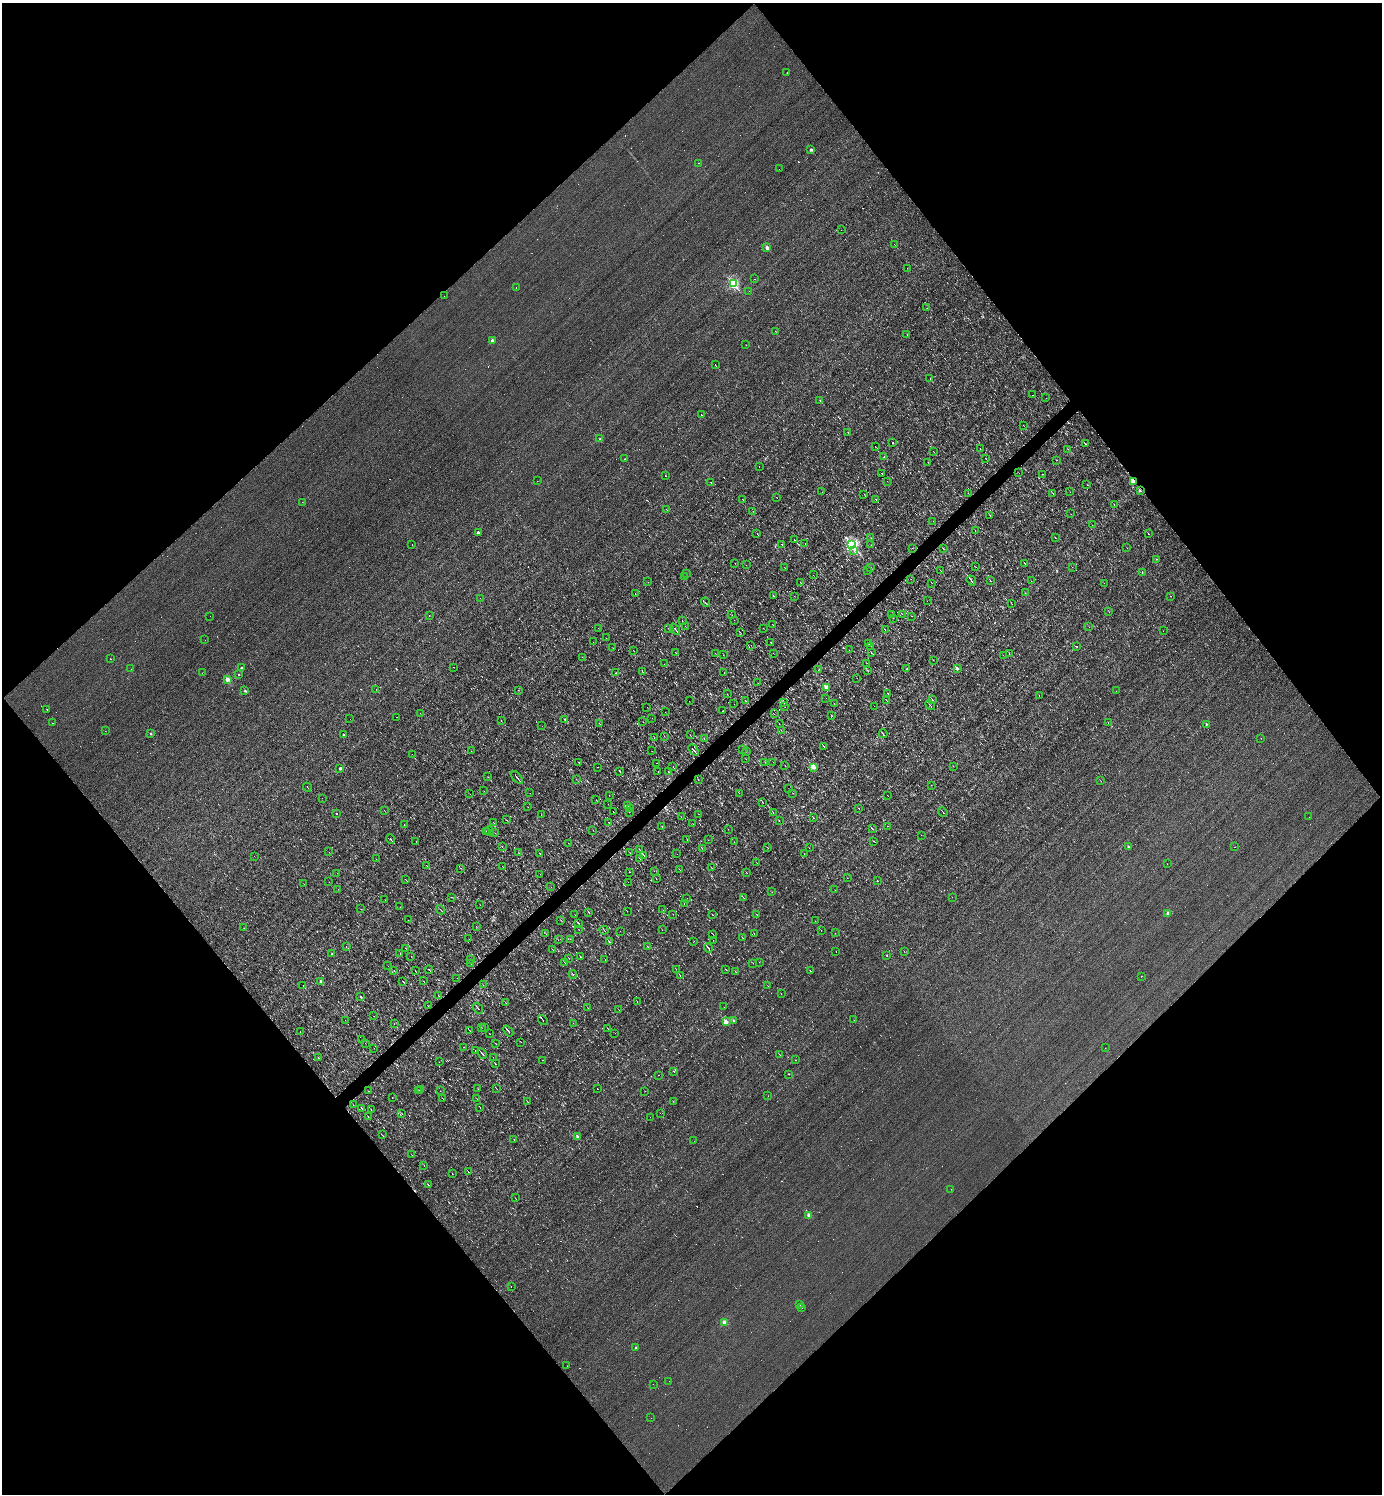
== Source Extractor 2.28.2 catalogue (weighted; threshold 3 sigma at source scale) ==
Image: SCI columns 153-5670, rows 1-5967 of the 5966 x 5967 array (HDU 1 of 3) = the unmasked area's bounding box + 8 px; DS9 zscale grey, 4 x 4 block average (1 PNG px = mean of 4 x 4 image px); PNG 1384 x 1496 px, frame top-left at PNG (2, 3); each listed source drawn as its Kron ellipse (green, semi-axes under 4 px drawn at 4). Shown black and unused: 51% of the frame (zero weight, under 3 of 4 exposures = <1% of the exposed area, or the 3 px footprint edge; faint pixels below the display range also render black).
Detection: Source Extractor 2.28.2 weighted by HDU 2 'WHT'. Background -4.87e-04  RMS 0.039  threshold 0.175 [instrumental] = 3 sigma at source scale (4.5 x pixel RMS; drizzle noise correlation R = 1.50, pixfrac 1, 0.05/0.05 arcsec/px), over >= 5 px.
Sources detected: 717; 57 too faint to see at this stretch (4 x 4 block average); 108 cosmic-ray / hot-pixel residue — neither listed nor drawn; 3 coinciding with a brighter row at this scale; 2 inside a brighter listed object's ellipse — not listed separately; of the other 547, all 500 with FLUX_AUTO >= 3.14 (the completeness limit of this list) listed and drawn (47 fainter detections not listed), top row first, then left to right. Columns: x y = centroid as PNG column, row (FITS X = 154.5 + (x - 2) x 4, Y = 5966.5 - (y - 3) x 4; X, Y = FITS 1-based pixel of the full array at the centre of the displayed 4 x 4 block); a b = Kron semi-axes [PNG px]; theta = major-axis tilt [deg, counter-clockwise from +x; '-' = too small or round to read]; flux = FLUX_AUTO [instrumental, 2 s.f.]
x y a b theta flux
787 73 2 2 - 5.2
811 150 2 2 - 220
698 163 2 2 - 35
779 169 2 2 - 5.3
841 230 2 2 - 7.1
894 245 3 2 - 4.6
767 247 2 2 - 340
907 268 2 2 - 3.2
754 279 2 2 - 22
733 284 2 2 - 3100
516 288 2 2 - 7.6
749 291 2 2 - 7.8
444 296 2 2 - 13
927 308 2 2 - 5.4
775 331 2 2 - 5.1
907 335 2 2 - 5.9
492 340 2 2 - 230
746 345 2 2 - 4.4
715 365 3 2 - 8.7
930 378 2 2 - 5
1033 395 2 2 - 6.2
1046 398 2 2 - 4.5
820 400 3 2 - 10
701 414 2 2 - 41
1023 425 2 2 - 4.8
848 432 2 2 - 5.5
600 439 2 2 - 64
893 443 2 2 - 17
1085 444 3 2 - 15
875 447 2 2 - 4.6
980 448 2 2 - 6.2
1068 449 3 2 - 4.3
933 452 2 2 - 7.4
884 457 2 2 - 33
985 458 2 2 - 6
625 459 2 2 - 13
1057 460 2 2 - 4.4
928 462 2 2 - 4.4
759 467 2 2 - 12
881 473 2 2 - 8.3
1019 473 2 2 - 4
1042 474 2 2 - 5.3
665 475 2 2 - 52
537 481 2 2 - 11
887 481 2 2 - 3.3
1133 481 2 2 - 430
710 482 2 2 - 8
1087 485 2 2 - 3.9
1140 491 2 2 - 52
822 492 2 2 - 3.5
1070 492 2 2 - 3.2
968 493 2 2 - 4.6
1053 493 2 2 - 10
864 494 2 2 - 7.4
777 497 2 2 - 4.7
743 499 2 2 - 6.5
876 499 2 2 - 6.3
302 502 2 2 - 5
1114 505 2 2 - 7
666 509 2 2 - 4.6
753 511 2 2 - 3.8
1071 514 2 2 - 4.7
990 515 2 2 - 4.2
933 521 2 2 - 3.3
1092 525 2 2 - 3.2
975 531 2 2 - 4.3
478 532 2 2 - 150
757 534 2 2 - 5.2
1148 534 2 2 - 7.4
871 538 2 2 - 5.9
1055 538 2 2 - 8.2
795 540 3 2 - 23
805 543 2 2 - 10
412 544 2 2 - 4.2
852 544 2 2 - 5300
782 545 2 2 - 12
871 545 2 2 - 4.5
1127 547 2 2 - 4.2
913 548 2 2 - 3.8
943 548 2 2 - 7.5
854 551 2 2 - 11
1156 559 2 2 - 14
735 563 2 2 - 4.9
1025 563 2 2 - 13
746 565 2 2 - 3.9
784 567 2 2 - 4.4
871 567 2 2 - 6.9
975 567 2 2 - 3.8
1072 567 2 2 - 3.4
868 570 2 2 - 8.9
941 571 3 2 - 5
687 573 2 2 - 3.4
1142 573 2 2 - 8.2
813 575 2 2 - 4.4
685 576 2 2 - 18
911 579 2 2 - 4.8
971 580 5 2 - 38
990 581 2 2 - 6.4
1031 581 2 2 - 3.2
648 582 2 2 - 3.8
800 582 2 2 - 5.3
932 583 2 2 - 12
1104 583 2 2 - 4.9
635 593 2 2 - 6.6
1025 593 2 2 - 3.3
773 596 2 2 - 9.8
794 596 2 2 - 3.5
1171 596 2 2 - 9.7
480 598 2 2 - 3.8
927 601 2 2 - 3.4
705 602 4 2 - 19
1012 604 2 2 - 3.6
1109 612 2 2 - 4.7
891 614 2 2 - 3.3
902 614 2 2 - 7.7
429 615 2 2 - 54
732 615 2 2 - 3.9
210 616 2 2 - 17
912 616 2 2 - 19
893 618 2 2 - 6.3
734 620 2 2 - 3.4
682 621 2 2 - 5.8
772 625 2 2 - 7.7
685 626 2 2 - 3.3
1089 627 2 2 - 3.6
598 628 2 2 - 3.3
763 628 2 2 - 3.5
668 629 2 2 - 5.7
675 629 6 2 -52 34
885 630 2 2 - 8
1163 631 2 2 - 3.5
740 632 2 2 - 5.2
606 638 2 2 - 3.4
205 640 2 2 - 12
593 642 2 2 - 5
771 642 4 2 - 11
868 643 2 2 - 9.7
751 645 2 2 - 3.2
871 646 3 2 - 14
1077 647 2 2 - 14
613 648 2 2 - 4.7
633 650 2 2 - 5.1
849 650 2 2 - 3.4
676 653 2 2 - 11
715 653 2 2 - 4.7
773 653 2 2 - 4.9
872 653 3 2 - 15
1009 653 2 2 - 4.1
723 655 2 2 - 4.4
1003 655 2 2 - 3.5
582 657 2 2 - 4.4
110 659 2 2 - 8.7
933 660 2 2 - 6.4
867 663 2 2 - 3.5
664 664 2 2 - 6.3
453 667 2 2 - 7.5
241 668 2 2 - 120
131 669 2 2 - 3.9
819 669 2 2 - 3.6
907 669 2 2 - 23
957 669 2 2 - 200
867 670 2 2 - 14
642 672 3 2 - 8
724 672 2 2 - 3.9
202 673 2 2 - 14
616 673 2 2 - 42
238 675 2 2 - 27
857 678 2 2 - 6.1
227 679 2 2 - 580
757 683 2 2 - 4.4
827 688 2 2 - 480
376 689 2 2 - 4.7
518 690 2 2 - 5.5
245 691 2 2 - 88
1116 691 2 2 - 3.7
727 694 2 2 - 4.9
888 694 2 2 - 12
1039 696 2 2 - 6
826 698 2 2 - 3.3
886 700 3 2 - 6.2
932 700 3 2 - 20
689 701 2 2 - 3.5
746 701 2 2 - 7.1
784 703 2 2 - 6.4
834 703 2 2 - 3.7
734 704 2 2 - 3.2
930 705 5 2 - 15
874 706 2 2 - 7.4
647 707 2 2 - 3.8
784 707 2 2 - 4.5
47 709 2 2 - 220
723 711 2 2 - 5.1
665 712 2 2 - 4.2
420 713 2 2 - 4.1
774 714 2 2 - 14
832 716 2 2 - 5.2
397 717 2 2 - 8.9
652 718 2 2 - 4.6
350 719 2 2 - 20
564 719 2 2 - 9.2
501 720 2 2 - 6.1
643 722 2 2 - 3.9
52 723 2 2 - 4.7
1108 723 2 2 - 10
600 724 2 2 - 7
779 724 2 2 - 5.6
1206 724 2 2 - 41
542 726 2 2 - 3.5
781 730 2 2 - 4.5
105 731 2 2 - 3.8
151 734 2 2 - 71
883 734 4 2 - 16
343 735 2 2 - 69
690 735 2 2 - 6.2
664 736 2 2 - 4.3
654 738 2 2 - 11
1261 738 2 2 - 4.2
704 739 2 2 - 4.4
824 746 2 2 - 9.5
742 749 2 2 - 3.3
693 750 6 2 -51 44
471 751 2 2 - 3.6
652 751 2 2 - 4.6
746 751 3 2 - 10
412 754 2 2 - 9
745 759 2 2 - 4
579 762 2 2 - 6.4
765 762 2 2 - 4.5
773 762 2 2 - 5.4
656 763 2 2 - 21
785 766 2 2 - 9.4
953 766 2 2 - 3.9
597 767 2 2 - 13
673 767 2 2 - 8.5
813 767 2 2 - 610
340 768 2 2 - 180
620 772 2 2 - 6
658 772 2 2 - 6.1
669 772 3 2 - 13
488 777 2 2 - 5.9
517 778 7 2 -51 41
576 779 2 2 - 4.2
698 779 2 2 - 7.9
1101 781 2 2 - 4.2
931 785 2 2 - 18
307 787 4 2 - 18
789 789 2 2 - 4
484 791 2 2 - 4.5
530 793 2 2 - 6.3
739 793 3 2 - 12
793 793 2 2 - 5.6
470 794 2 2 - 3.9
609 795 2 2 - 3.9
888 795 2 2 - 4.4
322 798 2 2 - 5.1
596 800 2 2 - 3.4
763 802 3 2 - 7
608 804 2 2 - 4.5
627 805 2 2 - 5
528 807 2 2 - 4.3
859 808 2 2 - 71
631 809 2 2 - 4.4
384 810 2 2 - 5
613 812 2 2 - 5.1
629 812 2 2 - 6.2
773 812 2 2 - 4.2
943 812 5 2 - 16
336 813 2 2 - 200
699 814 2 2 - 3.1
541 815 2 2 - 3.5
681 817 4 2 - 7.7
1309 817 2 2 - 6.5
813 818 3 2 - 9.1
506 820 2 2 - 4.2
779 821 2 2 - 5.4
493 822 2 2 - 6.5
608 822 2 2 - 3.7
693 824 2 2 - 3.8
404 825 2 2 - 6.3
888 826 2 2 - 4.9
662 827 2 2 - 6.2
728 829 2 2 - 4.3
872 829 3 2 - 16
593 830 2 2 - 6
486 831 2 2 - 4.3
489 831 5 2 - 26
495 833 2 2 - 3.3
921 835 2 2 - 4.5
390 839 5 2 - 17
687 840 2 2 - 4.5
708 840 2 2 - 3.5
416 841 2 2 - 4.6
873 841 2 2 - 7.2
734 842 2 2 - 3.9
568 843 2 2 - 14
502 847 2 2 - 3.9
1128 847 2 2 - 74
1235 847 2 2 - 4.6
702 848 3 2 - 9.8
768 848 2 2 - 4.7
809 848 2 2 - 5
639 850 3 2 - 8
329 852 2 2 - 3.2
518 853 2 2 - 4.7
540 853 3 2 - 11
630 853 2 2 - 3.7
677 854 2 2 - 3.2
804 854 2 2 - 4.4
644 855 4 2 - 18
254 856 2 2 - 4.1
376 859 2 2 - 5.4
640 859 2 2 - 7.8
757 863 2 2 - 3.8
1167 864 2 2 - 4.1
427 866 2 2 - 11
503 867 3 2 - 6.9
460 868 2 2 - 9
712 868 4 2 - 7.6
679 869 2 2 - 6.3
654 871 2 2 - 3.6
630 872 2 2 - 4
337 873 2 2 - 3.6
746 873 2 2 - 6.8
540 874 2 2 - 5.3
847 878 2 2 - 3.7
405 879 2 2 - 6.8
656 879 2 2 - 5.2
877 881 2 2 - 4.8
329 882 2 2 - 3.6
628 882 2 2 - 3.6
304 884 2 2 - 3.8
551 887 2 2 - 11
338 889 2 2 - 3.5
835 890 2 2 - 11
772 892 2 2 - 3.4
451 897 2 2 - 5.2
952 897 2 2 - 5.1
687 898 2 2 - 3.7
743 898 2 2 - 7.8
385 899 2 2 - 3.5
684 904 2 2 - 7.8
480 905 2 2 - 3.7
400 907 2 2 - 4.9
361 909 2 2 - 4.2
441 910 5 2 - 21
663 910 2 2 - 3.4
627 911 2 2 - 4.8
589 912 3 2 - 12
1168 913 2 2 - 230
673 914 2 2 - 5.9
575 915 2 2 - 5.8
712 915 2 2 - 5.9
757 915 2 2 - 6
408 920 2 2 - 6.3
561 920 2 2 - 3.5
815 921 2 2 - 4
578 923 3 2 - 17
476 926 2 2 - 4.1
244 928 2 2 - 3.2
579 930 2 2 - 4.4
604 930 4 2 - 13
662 930 2 2 - 3.5
821 930 2 2 - 5.6
620 931 2 2 - 9.9
835 933 2 2 - 3.3
546 934 2 2 - 5.5
713 934 2 2 - 3.7
754 934 2 2 - 5.2
742 938 2 2 - 4.7
469 939 2 2 - 4.9
570 939 2 2 - 5.2
558 940 2 2 - 4.1
713 940 2 2 - 3.7
694 941 2 2 - 3.8
609 942 4 2 - 18
346 947 2 2 - 4.6
648 947 2 2 - 7.5
405 948 2 2 - 4.6
708 948 4 2 - 25
553 949 3 2 - 7.5
904 951 2 2 - 4.6
836 952 2 2 - 25
400 953 2 2 - 5.4
332 954 2 2 - 94
887 955 2 2 - 26
411 956 2 2 - 3.5
580 957 2 2 - 7.7
569 958 2 2 - 5.5
470 959 2 2 - 3.1
605 959 2 2 - 11
759 962 2 2 - 11
471 963 2 2 - 9.5
565 963 2 2 - 8.7
753 963 2 2 - 3.2
388 966 2 2 - 3.6
429 969 4 2 - 15
676 969 2 2 - 6.2
725 969 2 2 - 6.8
394 971 2 2 - 7.3
415 971 2 2 - 8.9
811 971 2 2 - 4.6
735 972 2 2 - 4.5
573 974 4 2 - 14
680 975 2 2 - 11
1141 976 2 2 - 12
457 978 2 2 - 3.3
321 981 2 2 - 180
403 981 4 2 - 17
423 981 2 2 - 7.4
483 985 2 2 - 3.3
303 986 2 2 - 5.6
768 986 2 2 - 4.1
781 994 2 2 - 4.7
438 995 2 2 - 4.9
361 997 2 2 - 33
637 1001 2 2 - 5.4
506 1003 2 2 - 6.3
428 1006 2 2 - 5.7
724 1007 2 2 - 5.2
478 1008 6 2 -50 24
588 1008 2 2 - 4.1
619 1010 2 2 - 5
374 1016 2 2 - 3.6
345 1020 2 2 - 13
543 1020 5 2 - 23
733 1020 2 2 - 58
854 1020 2 2 - 3.7
726 1022 2 2 - 460
573 1023 2 2 - 4
394 1024 2 2 - 12
485 1027 2 2 - 8.2
481 1028 2 2 - 4.1
608 1029 3 2 - 8.4
470 1031 3 2 - 11
508 1031 6 2 -51 30
300 1032 2 2 - 4.3
615 1033 2 2 - 4
490 1034 2 2 - 6.9
362 1039 2 2 - 5
521 1042 2 2 - 7.1
365 1043 2 2 - 4.1
496 1044 2 2 - 8.8
464 1047 2 2 - 5.3
374 1048 2 2 - 3.4
1105 1048 2 2 - 4.4
475 1051 2 2 - 5
482 1054 6 2 -50 32
780 1055 3 2 - 8.2
318 1057 2 2 - 5.7
493 1057 2 2 - 4.9
542 1060 2 2 - 19
796 1060 2 2 - 7.8
439 1062 2 2 - 4.7
495 1064 3 2 - 11
674 1072 2 2 - 7.2
789 1074 2 2 - 30
658 1075 2 2 - 5.4
496 1088 2 2 - 7.9
421 1089 2 2 - 28
478 1089 2 2 - 4.1
597 1089 2 2 - 6.2
419 1090 2 2 - 3.5
369 1091 2 2 - 3.7
440 1091 2 2 - 17
645 1091 2 2 - 3.5
768 1096 2 2 - 16
392 1098 2 2 - 5.8
443 1099 2 2 - 6.7
477 1099 2 2 - 4.2
527 1101 3 2 - 8.2
673 1101 2 2 - 5.2
353 1105 2 2 - 5.3
480 1107 2 2 - 9.7
362 1108 2 2 - 8.6
371 1110 3 2 - 7.8
660 1113 2 2 - 6.4
402 1114 2 2 - 5.7
368 1117 3 2 - 8.8
650 1117 2 2 - 3.7
382 1135 4 2 - 12
578 1137 2 2 - 190
514 1139 2 2 - 8.1
694 1141 2 2 - 9.8
412 1155 2 2 - 3.5
424 1165 2 2 - 7.7
468 1172 2 2 - 9.1
452 1174 2 2 - 4.7
428 1185 3 2 - 10
951 1189 2 2 - 27
515 1198 2 2 - 5.6
809 1215 2 2 - 380
511 1287 2 2 - 3.8
800 1304 2 2 - 16
802 1307 2 2 - 51
724 1322 2 2 - 610
636 1348 2 2 - 130
567 1366 2 2 - 4.6
669 1381 2 2 - 4.2
653 1384 2 2 - 9.6
651 1418 2 2 - 3.7
Overlapping masked pixels (flux is a lower limit): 1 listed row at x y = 1133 481
Diffuse or blended objects may show on this block-average render without a row.